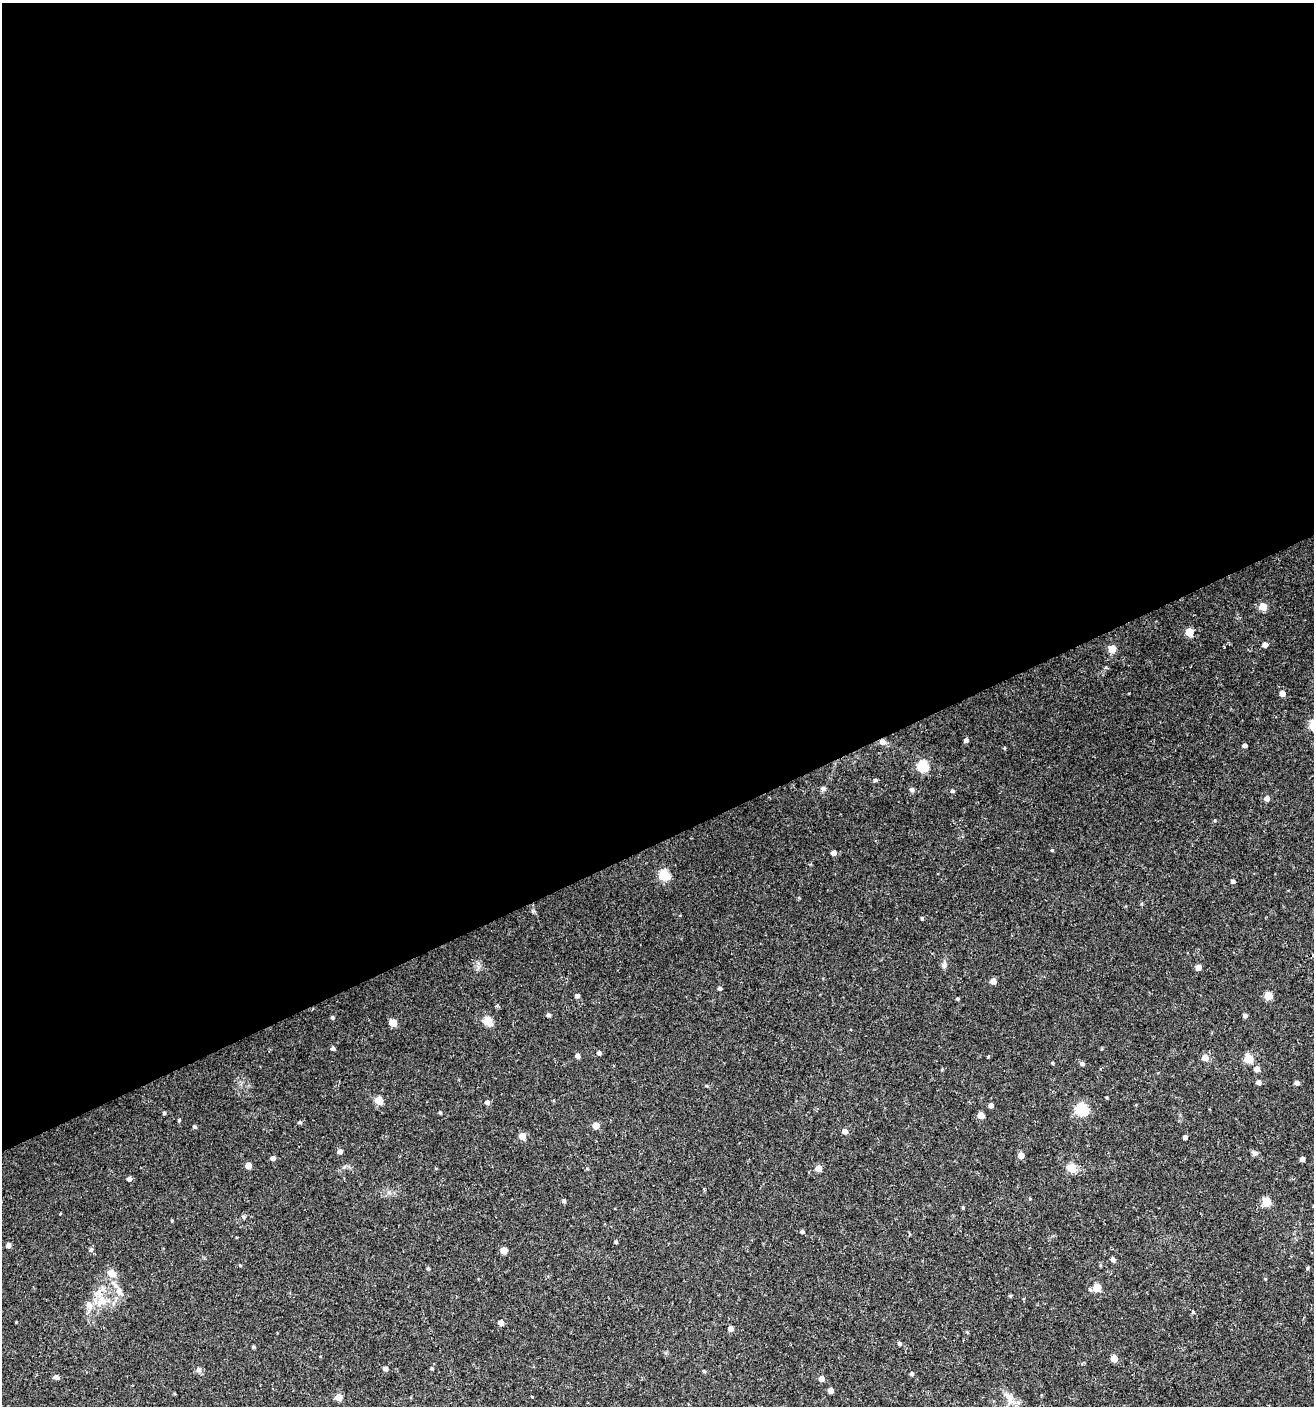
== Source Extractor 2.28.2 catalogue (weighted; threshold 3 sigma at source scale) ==
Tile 2 of 4 x 4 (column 2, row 1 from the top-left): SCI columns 1395-2706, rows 4212-5615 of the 5473 x 5615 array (HDU 1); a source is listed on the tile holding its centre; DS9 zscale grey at full resolution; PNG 1316 x 1408 px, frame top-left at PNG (2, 3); no overlay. Shown black and unused: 60% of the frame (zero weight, under 2 of 3 exposures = <1% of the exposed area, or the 3 px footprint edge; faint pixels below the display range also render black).
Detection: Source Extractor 2.28.2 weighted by HDU 2 'WHT'; one run over the whole footprint, this tile lists its part. Background 0.0247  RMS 0.0041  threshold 0.0186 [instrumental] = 3 sigma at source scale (4.5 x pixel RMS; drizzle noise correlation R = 1.50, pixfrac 1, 0.0396/0.0396 arcsec/px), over >= 5 px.
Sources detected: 104; all 104 listed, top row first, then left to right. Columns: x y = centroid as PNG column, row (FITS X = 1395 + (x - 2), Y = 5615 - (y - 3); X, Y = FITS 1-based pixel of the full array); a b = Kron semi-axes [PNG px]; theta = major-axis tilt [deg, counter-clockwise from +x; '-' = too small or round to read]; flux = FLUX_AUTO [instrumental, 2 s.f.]
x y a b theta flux
1263 607 5 5 - 7.6
1189 632 5 5 - 9.5
1265 645 5 5 - 2.1
1112 649 5 5 - 8.7
1282 693 5 4 - 2.7
966 740 5 4 - 1.1
883 742 6 6 - 2.1
1245 745 4 4 - 1.3
1004 748 5 3 - 0.35
923 766 6 5 - 30
875 780 5 4 - 0.66
823 788 6 5 - 1.1
912 789 5 5 - 0.94
952 791 5 5 - 0.6
1267 798 5 5 - 2
1052 850 4 4 - 0.36
833 853 5 4 - 2
664 875 6 5 - 22
1233 881 4 4 - 0.98
922 918 5 4 - 0.46
944 965 10 5 85 1.3
1198 967 5 5 - 2.6
993 981 5 4 - 3.4
720 988 4 4 - 0.89
577 996 5 4 - 1.3
1268 996 5 5 - 8
957 999 4 3 - 0.49
548 1015 4 4 - 1.2
1245 1015 5 4 - 1.2
332 1017 4 4 - 0.71
488 1021 5 5 - 17
393 1023 5 5 - 8.3
333 1048 4 4 - 0.94
599 1053 5 4 - 1.1
578 1056 5 4 - 1.3
988 1057 5 3 - 0.34
1205 1058 5 5 - 4.2
1249 1059 5 5 - 14
1052 1063 5 3 - 0.36
1082 1063 5 4 - 1.1
1257 1069 5 5 - 2.4
1259 1082 4 4 - 1.8
1297 1083 5 4 - 1.4
379 1100 5 5 - 8.6
487 1102 5 5 - 1.3
991 1105 4 4 - 1.6
1082 1109 6 6 - 43
440 1112 4 3 - 0.53
164 1113 4 3 - 0.6
981 1115 5 5 - 4.7
179 1120 4 4 - 0.36
300 1122 5 4 - 0.49
596 1126 5 5 - 4.9
194 1127 4 4 - 0.74
845 1131 5 5 - 2.3
522 1136 5 5 - 5.5
1185 1137 4 4 - 1.2
340 1151 4 4 - 1.8
1255 1153 8 5 -1 0.99
1021 1155 5 5 - 3.7
273 1158 5 4 - 1.5
1302 1159 4 4 - 2
248 1166 4 4 - 4.2
818 1168 5 5 - 4.2
1072 1168 5 5 - 13
129 1179 5 4 - 1.4
564 1201 5 4 - 0.79
1266 1201 5 5 - 13
963 1207 5 3 - 0.41
243 1217 6 4 -22 0.61
172 1221 3 3 - 0.36
802 1232 4 4 - 0.99
616 1242 4 4 - 0.59
8 1245 4 4 - 2
91 1250 5 5 - 0.94
504 1250 5 5 - 5.5
1113 1259 5 4 - 1.4
240 1265 4 3 - 0.39
428 1269 4 4 - 0.69
112 1273 12 10 -25 3.1
1097 1288 5 5 - 8.7
119 1291 13 8 -61 3
1010 1296 5 3 - 0.48
103 1301 12 6 -58 3.1
89 1304 9 7 -59 2
1193 1312 4 4 - 0.48
16 1322 3 3 - 0.27
501 1323 5 4 - 2.4
730 1328 5 4 - 2.1
967 1332 5 3 - 0.39
899 1343 4 4 - 0.89
253 1347 4 3 - 0.58
1114 1358 5 5 - 4.9
385 1368 4 4 - 1.4
432 1368 4 3 - 0.5
199 1370 7 7 - 1.3
704 1371 4 4 - 0.5
911 1374 5 4 - 0.7
56 1377 7 5 -11 1.1
821 1379 5 5 - 2.6
831 1390 4 4 - 2.8
339 1397 5 5 - 5.3
532 1397 3 2 - 0.33
1009 1398 21 9 -66 4
Overlapping masked pixels (flux is a lower limit): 1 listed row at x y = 883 742
Unlisted compact peaks at least as high as the median listed source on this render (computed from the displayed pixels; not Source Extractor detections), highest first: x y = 1215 820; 533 911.